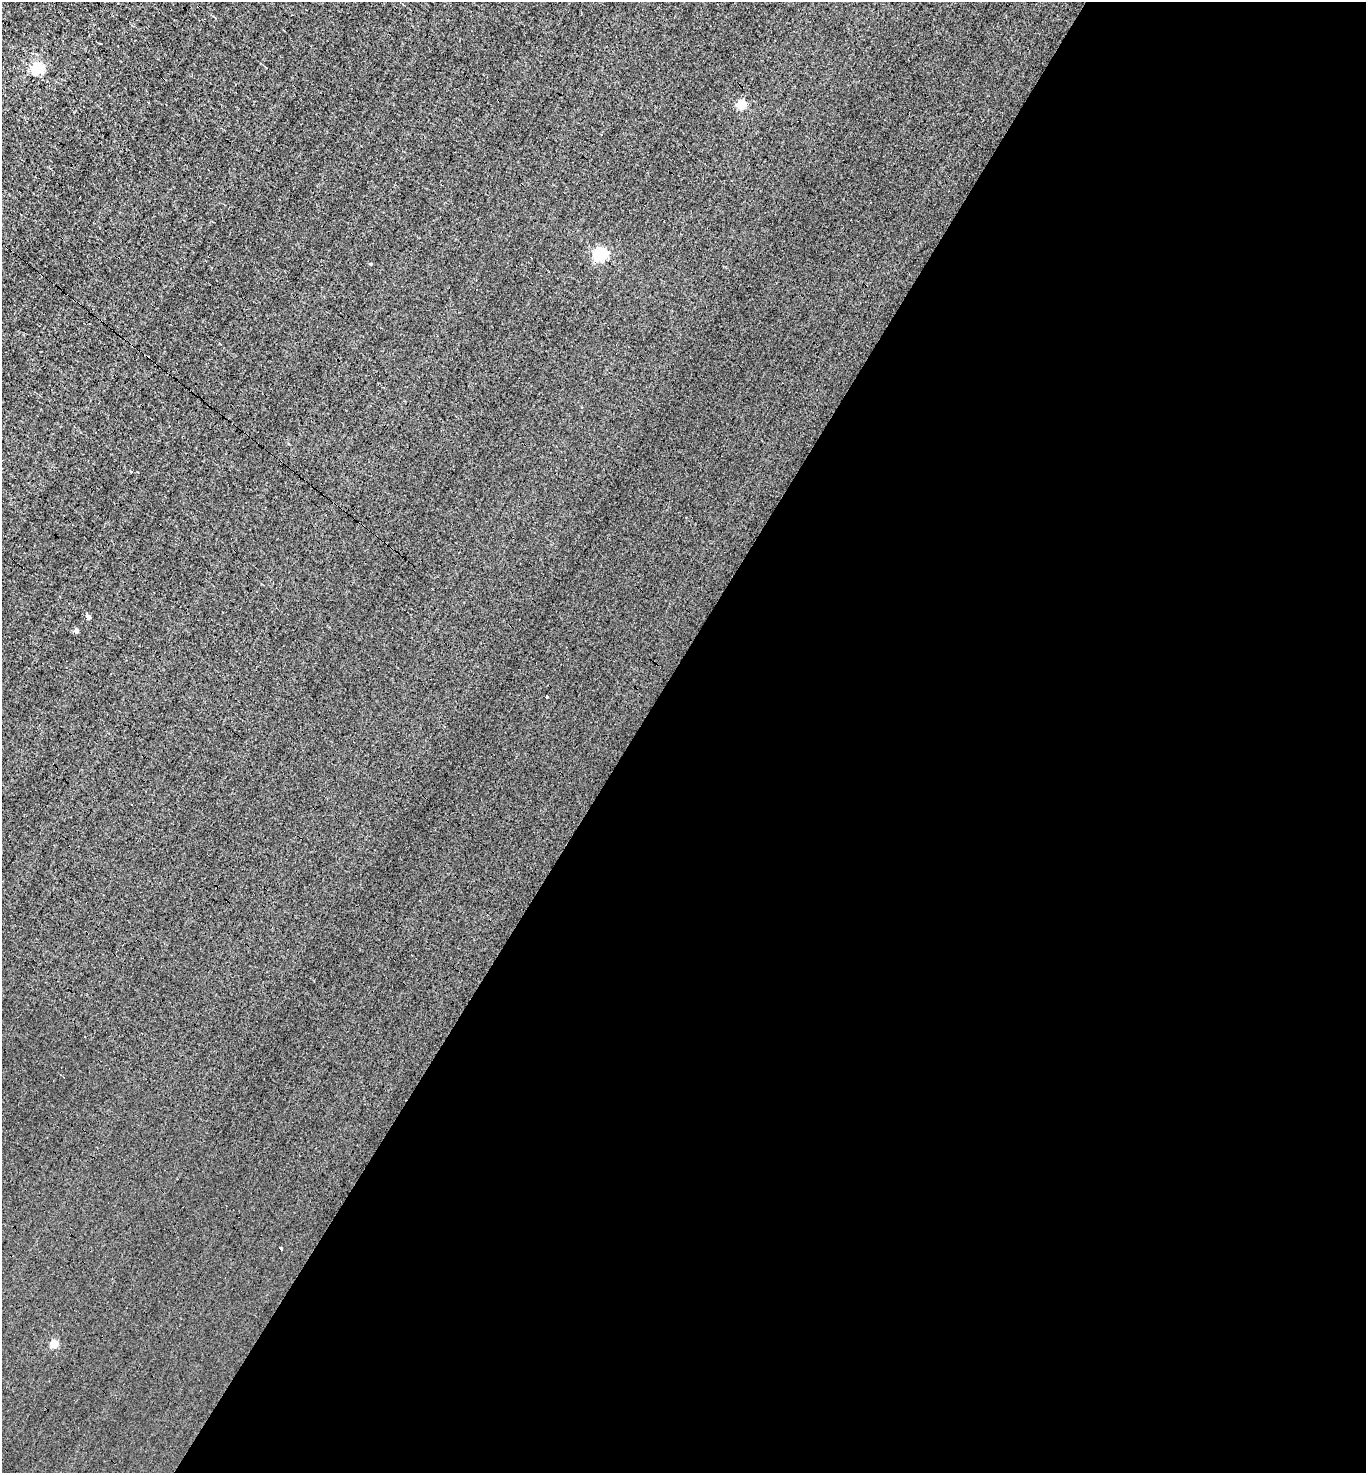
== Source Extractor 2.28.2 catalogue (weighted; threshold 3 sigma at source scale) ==
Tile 12 of 4 x 4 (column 4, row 3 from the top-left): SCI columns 4237-5600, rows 1471-2941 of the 5884 x 5882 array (HDU 1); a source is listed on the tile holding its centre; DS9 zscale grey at full resolution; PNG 1368 x 1475 px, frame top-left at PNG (2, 2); no overlay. Shown black and unused: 54% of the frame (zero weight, under 3 of 4 exposures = <1% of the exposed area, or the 3 px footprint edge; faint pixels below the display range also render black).
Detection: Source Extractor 2.28.2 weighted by HDU 2 'WHT'; one run over the whole footprint, this tile lists its part. Background -8.04e-04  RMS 0.037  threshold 0.168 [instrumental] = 3 sigma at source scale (4.5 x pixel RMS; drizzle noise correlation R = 1.50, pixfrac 1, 0.05/0.05 arcsec/px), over >= 5 px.
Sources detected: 11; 2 cosmic-ray / hot-pixel residue — not listed; the other 9 listed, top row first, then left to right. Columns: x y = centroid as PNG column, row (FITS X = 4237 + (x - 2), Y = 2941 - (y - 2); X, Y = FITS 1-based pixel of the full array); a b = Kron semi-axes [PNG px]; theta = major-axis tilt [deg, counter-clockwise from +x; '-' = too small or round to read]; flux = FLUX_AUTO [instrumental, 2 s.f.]
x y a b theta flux
38 68 6 5 - 420
149 103 3 2 - 3.2
742 104 5 5 - 170
601 254 6 6 - 640
371 264 4 3 - 5.1
88 617 4 4 - 21
76 630 4 4 - 15
280 1249 3 3 - 84
54 1344 5 5 - 94